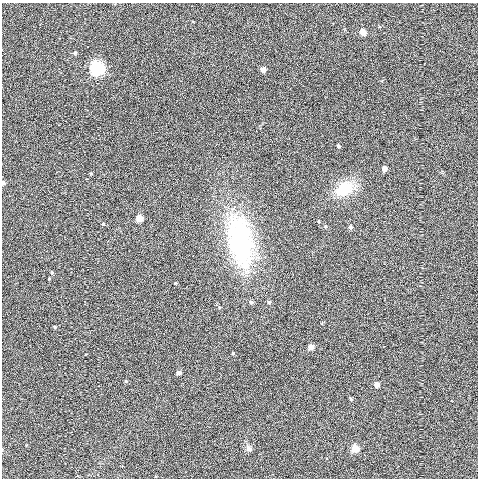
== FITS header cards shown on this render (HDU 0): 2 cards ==
NAXIS1  =                  476
NAXIS2  =                  476

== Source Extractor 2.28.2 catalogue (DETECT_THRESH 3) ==
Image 476 x 476 px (HDU 0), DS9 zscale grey, 1 PNG px = 1 image px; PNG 480 x 480 px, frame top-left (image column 1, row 476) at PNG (2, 3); no overlay
Background -0.0267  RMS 0.15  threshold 0.451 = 3 sigma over >= 5 px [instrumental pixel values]
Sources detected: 28; all 28 listed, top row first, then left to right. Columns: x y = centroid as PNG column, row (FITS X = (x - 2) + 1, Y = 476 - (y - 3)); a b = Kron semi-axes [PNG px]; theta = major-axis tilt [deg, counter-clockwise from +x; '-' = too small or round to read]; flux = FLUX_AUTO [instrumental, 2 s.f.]
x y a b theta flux
363 32 5 4 - 140
75 53 5 4 - 12
97 68 6 6 - 2300
263 70 5 5 - 59
338 146 4 4 - 17
384 169 5 5 - 54
91 173 5 3 - 10
3 183 5 4 - 31
344 188 20 15 32 380
139 218 5 5 - 190
103 224 5 4 - 9.4
325 226 5 4 - 14
351 227 6 5 - 25
240 240 69 29 -79 1400
52 272 5 4 - 12
49 279 3 3 - 9
175 283 4 3 - 8.9
251 302 4 4 - 17
269 302 5 4 - 15
55 327 5 4 - 13
311 347 5 4 - 91
233 353 4 3 - 7.9
179 373 5 4 - 37
126 381 5 4 - 11
377 384 5 4 - 69
351 399 6 4 -32 13
249 449 11 7 -51 42
355 449 5 5 - 190
At the frame edge (FLAGS 8, measured only in part): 1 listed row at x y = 3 183